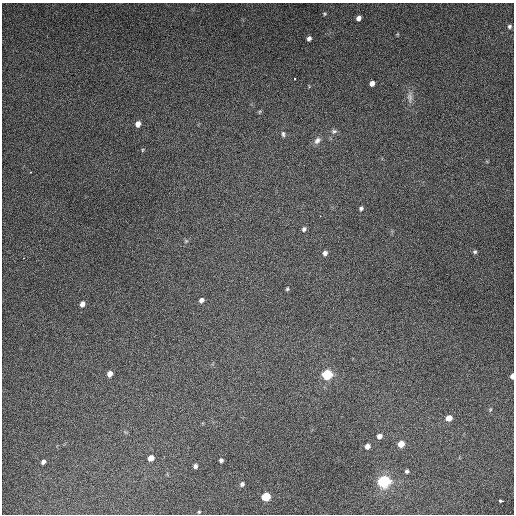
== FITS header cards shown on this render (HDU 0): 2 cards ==
NAXIS1  =                  512
NAXIS2  =                  512

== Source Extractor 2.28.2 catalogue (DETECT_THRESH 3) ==
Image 512 x 512 px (HDU 0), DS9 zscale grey, 1 PNG px = 1 image px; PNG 516 x 516 px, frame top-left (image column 1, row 512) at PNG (2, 3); no overlay
Background 5210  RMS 320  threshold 956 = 3 sigma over >= 5 px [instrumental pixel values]
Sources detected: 40; all 40 listed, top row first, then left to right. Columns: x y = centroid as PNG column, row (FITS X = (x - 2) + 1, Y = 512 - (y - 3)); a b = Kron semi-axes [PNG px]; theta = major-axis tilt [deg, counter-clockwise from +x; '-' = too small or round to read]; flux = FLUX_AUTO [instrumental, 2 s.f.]
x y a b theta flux
324 14 6 4 -1 2.9e+04
359 18 5 4 - 8.9e+04
509 26 5 5 - 4.0e+04
309 38 5 4 - 7.0e+04
295 79 2 2 - 1.8e+04
372 83 5 4 - 1.1e+05
410 97 17 6 -87 1.2e+05
259 112 5 3 - 2.1e+04
138 124 6 5 - 1.3e+05
334 131 9 6 18 5.7e+04
283 134 7 4 -82 4.3e+04
317 140 10 7 46 9.5e+04
142 150 6 4 88 2.2e+04
361 208 4 4 - 4.8e+04
320 216 2 2 - 9.7e+03
304 229 6 6 - 5.3e+04
186 241 5 4 - 2.8e+04
475 252 6 5 - 3.8e+04
325 253 5 5 - 7.4e+04
287 289 6 4 74 2.7e+04
201 300 5 5 - 7.9e+04
82 304 6 5 - 1.0e+05
110 374 6 5 - 1.4e+05
327 374 7 7 - 9.5e+05
512 376 5 3 - 9.3e+04
490 410 5 3 - 2.2e+04
449 418 6 5 - 1.7e+05
379 436 6 5 - 1.1e+05
401 444 6 5 - 2.1e+05
367 446 5 5 - 1.1e+05
151 458 5 5 - 1.6e+05
221 460 5 4 - 4.9e+04
43 462 5 4 - 6.2e+04
195 466 5 4 - 6.4e+04
407 471 5 5 - 4.0e+04
384 482 10 8 11 1.5e+06
242 484 6 5 - 5.8e+04
266 497 6 6 - 6.1e+05
501 501 5 3 - 1.0e+05
199 512 4 3 - 2.0e+04
At the frame edge (FLAGS 8, measured only in part): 1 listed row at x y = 512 376